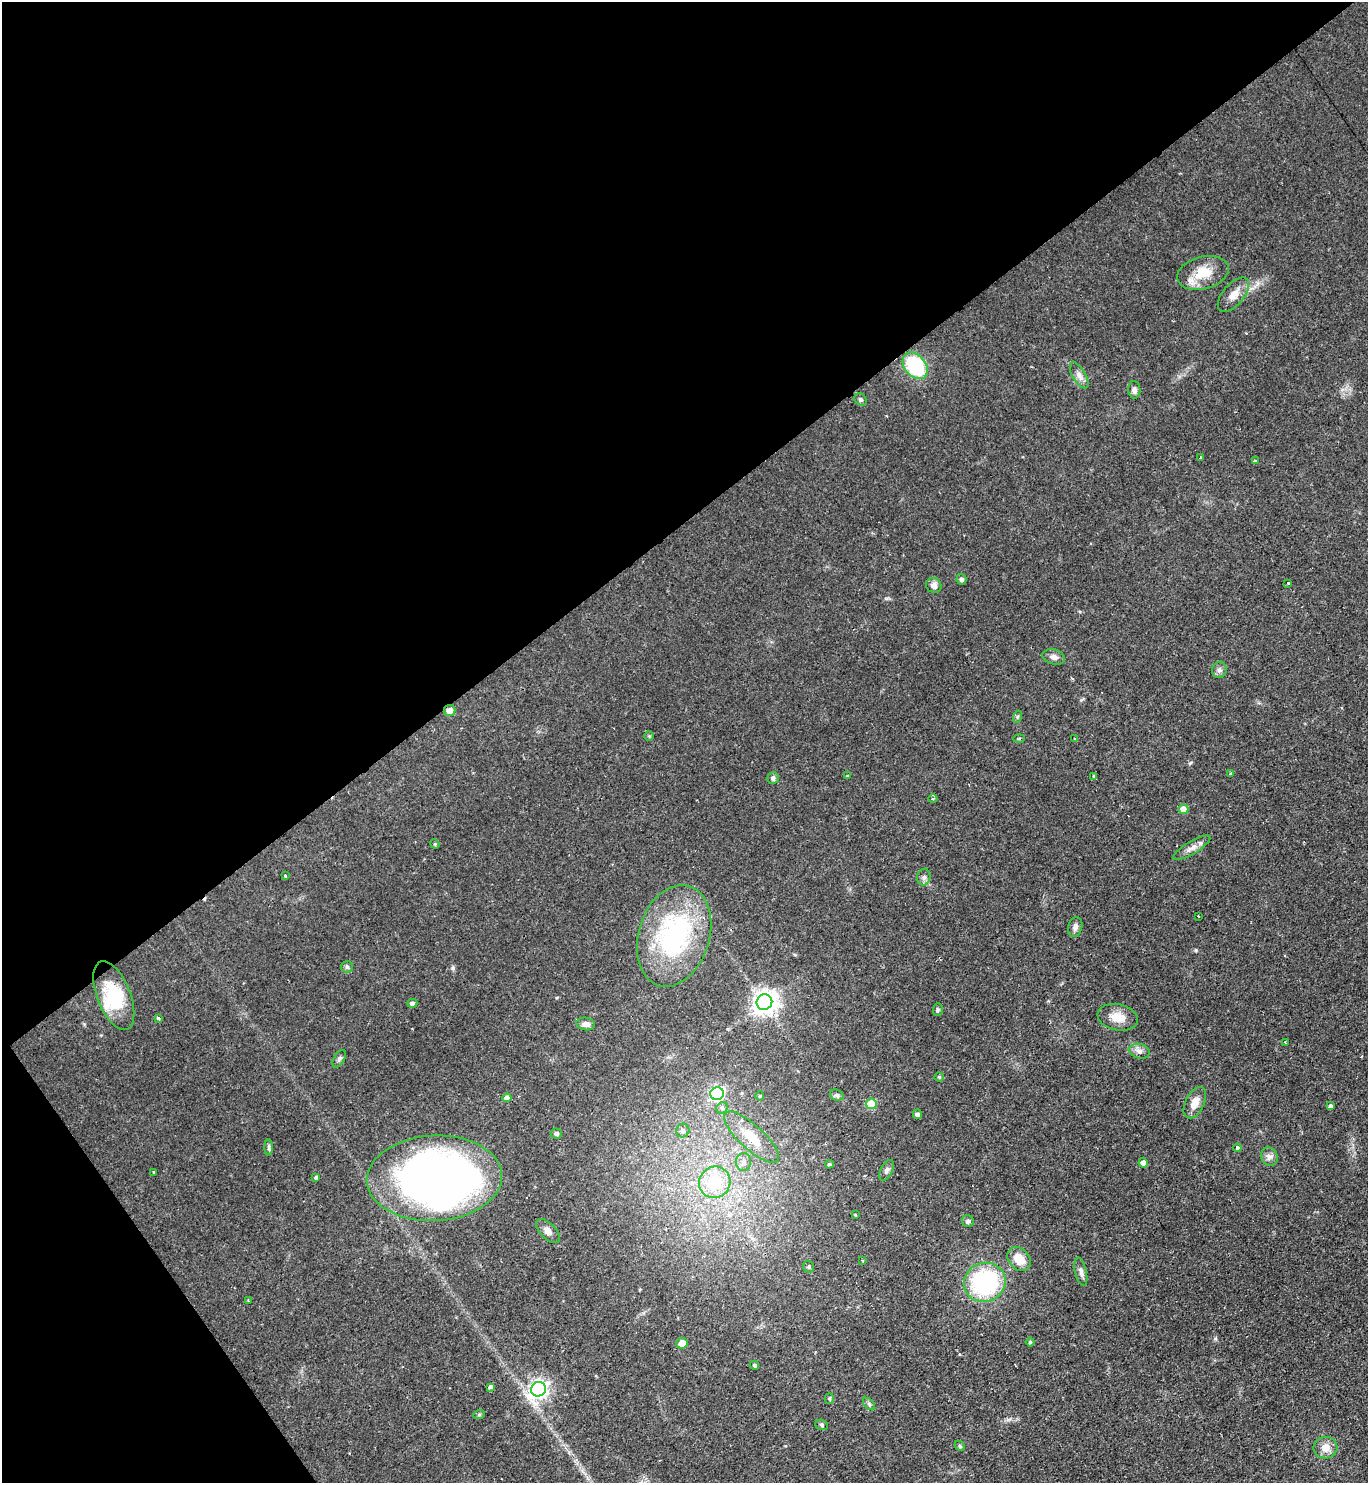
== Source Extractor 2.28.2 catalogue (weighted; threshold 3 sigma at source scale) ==
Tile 5 of 4 x 4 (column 1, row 2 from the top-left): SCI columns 154-1519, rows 2961-4441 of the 5913 x 5921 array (HDU 1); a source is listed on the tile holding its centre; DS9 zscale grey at full resolution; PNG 1370 x 1485 px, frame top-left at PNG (2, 2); each listed source drawn as its Kron ellipse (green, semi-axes under 4 px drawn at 4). Shown black and unused: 39% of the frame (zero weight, under 2 of 3 exposures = <1% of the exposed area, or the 3 px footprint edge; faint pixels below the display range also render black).
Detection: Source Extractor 2.28.2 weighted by HDU 2 'WHT'; one run over the whole footprint, this tile lists its part. Background 0.0706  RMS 0.0059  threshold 0.0267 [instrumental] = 3 sigma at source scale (4.5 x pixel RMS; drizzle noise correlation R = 1.50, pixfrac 1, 0.05/0.05 arcsec/px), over >= 5 px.
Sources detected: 92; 2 inside a brighter object's white glare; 2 cosmic-ray / hot-pixel residue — neither listed nor drawn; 2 inside a brighter listed object's ellipse — not listed separately; the other 86 listed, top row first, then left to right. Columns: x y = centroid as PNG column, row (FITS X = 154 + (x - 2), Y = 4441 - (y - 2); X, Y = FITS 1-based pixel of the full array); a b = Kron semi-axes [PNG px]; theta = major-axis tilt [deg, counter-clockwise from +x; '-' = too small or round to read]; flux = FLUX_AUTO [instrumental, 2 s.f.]
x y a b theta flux
1203 273 26 16 15 14
1233 295 21 10 49 6.7
915 366 15 10 -50 41
1079 375 15 6 -59 3.2
1134 390 8 6 -87 2.3
860 399 7 5 -44 1.3
1200 457 3 2 - 0.52
1255 461 3 3 - 1.3
961 579 5 5 - 1.4
1288 583 3 3 - 3.3
934 585 8 7 - 3.1
1054 657 11 7 -15 2.7
1219 670 8 7 - 2
449 710 6 5 - 3.7
1017 717 6 4 71 0.8
649 736 4 4 - 0.63
1019 738 5 3 - 0.63
1075 739 4 2 - 0.71
1231 774 4 3 - 1.2
847 776 4 3 - 0.5
1094 776 3 3 - 1.3
773 778 6 5 - 1.6
933 799 4 3 - 0.63
1183 809 5 5 - 5
435 844 5 4 - 0.64
1192 848 21 6 30 4
285 876 3 3 - 1.2
924 877 8 6 80 2
1198 916 2 2 - 0.74
1075 927 10 7 74 2.4
674 936 52 35 73 92
347 967 6 5 - 1.1
114 996 36 16 -68 26
764 1002 8 7 - 550
412 1003 5 4 - 1.6
938 1010 6 5 - 0.93
1118 1017 20 13 -12 8.3
158 1018 3 3 - 2
586 1024 9 6 -7 2.8
1285 1042 3 2 - 0.71
1139 1051 11 7 -14 2.8
339 1059 9 5 58 1.3
939 1077 4 4 - 0.57
717 1094 7 6 - 100
837 1095 7 5 -22 1.3
760 1096 4 4 - 0.63
507 1098 4 4 - 4
1195 1103 17 9 63 6.3
871 1104 5 5 - 20
1330 1106 4 3 - 1.8
722 1108 6 5 - 1.3
917 1114 4 4 - 1.9
683 1131 7 6 - 2.2
556 1133 5 5 - 1.6
752 1137 35 12 -42 15
269 1147 8 4 -90 1.2
1237 1148 4 4 - 1.4
1269 1157 9 8 - 2.6
744 1162 9 7 88 2.8
1143 1163 5 4 - 2.8
829 1164 4 3 - 0.82
886 1170 11 6 63 2
153 1172 3 3 - 1.4
316 1177 4 4 - 0.89
434 1178 67 43 3 350
715 1182 16 15 - 21
855 1215 4 3 - 0.48
968 1221 6 5 - 1.7
548 1231 15 7 -46 3.2
1019 1259 13 10 -48 9.7
862 1260 2 2 - 0.64
809 1267 6 5 - 1.1
1081 1272 14 6 -77 2.4
985 1282 21 19 22 74
248 1301 3 2 - 0.91
1030 1342 4 4 - 0.7
682 1343 5 5 - 6.6
755 1365 4 4 - 1.1
490 1387 4 3 - 11
538 1389 7 7 - 250
829 1398 5 4 - 0.89
869 1404 7 4 -46 1.1
479 1415 6 4 20 0.79
822 1425 6 5 - 1.1
960 1446 6 4 -46 0.83
1325 1448 12 11 - 6.1
Overlapping masked pixels (flux is a lower limit): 1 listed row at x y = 449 710
Unlisted compact peaks at least as high as the median listed source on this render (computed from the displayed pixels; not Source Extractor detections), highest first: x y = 453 968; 1196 950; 1215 1339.